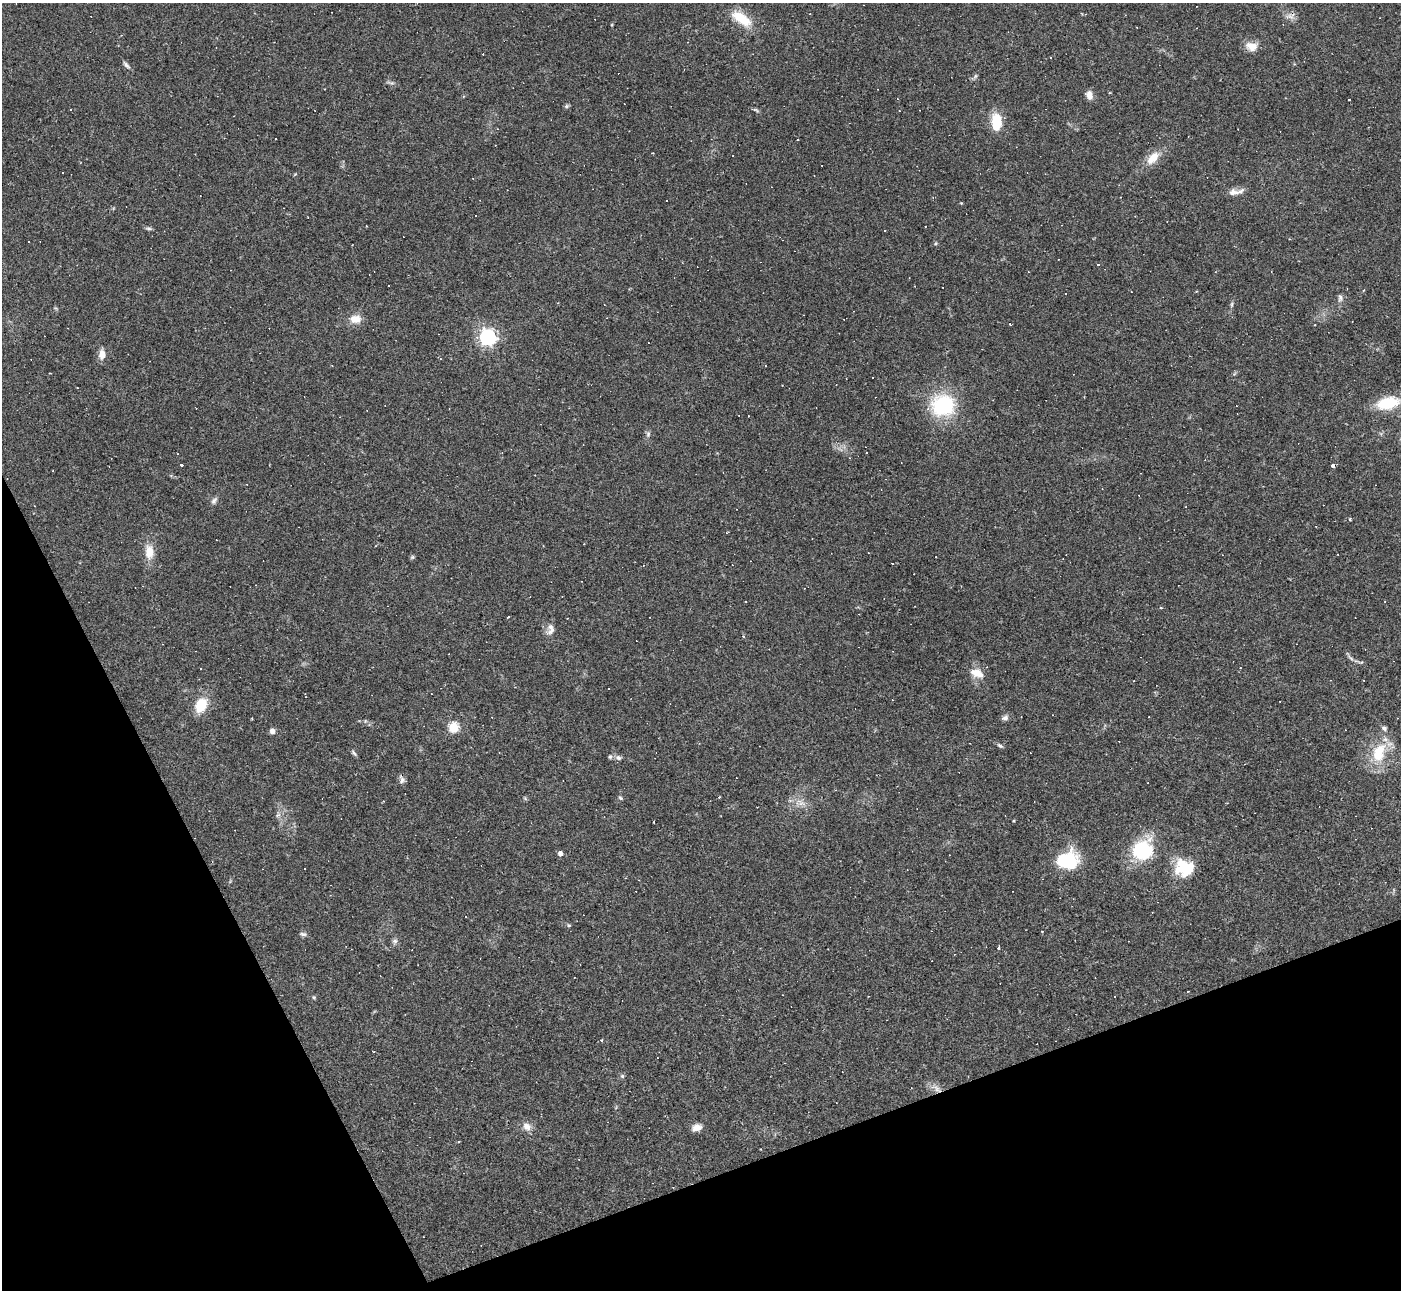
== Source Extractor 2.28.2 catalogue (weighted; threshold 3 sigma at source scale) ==
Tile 14 of 4 x 4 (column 2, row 4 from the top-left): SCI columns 1399-2797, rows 282-1569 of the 5594 x 5585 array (HDU 1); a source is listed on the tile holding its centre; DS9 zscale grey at full resolution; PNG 1403 x 1292 px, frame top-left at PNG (2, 3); no overlay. Shown black and unused: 20% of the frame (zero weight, under 2 of 3 exposures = <1% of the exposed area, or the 3 px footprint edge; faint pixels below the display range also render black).
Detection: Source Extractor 2.28.2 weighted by HDU 2 'WHT'; one run over the whole footprint, this tile lists its part. Background 0.064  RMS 0.0055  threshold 0.0248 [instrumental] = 3 sigma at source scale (4.5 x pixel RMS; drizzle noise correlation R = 1.50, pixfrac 1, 0.05/0.05 arcsec/px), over >= 5 px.
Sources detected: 125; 49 cosmic-ray / hot-pixel residue — not listed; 3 inside a brighter listed object's ellipse — not listed separately; the other 73 listed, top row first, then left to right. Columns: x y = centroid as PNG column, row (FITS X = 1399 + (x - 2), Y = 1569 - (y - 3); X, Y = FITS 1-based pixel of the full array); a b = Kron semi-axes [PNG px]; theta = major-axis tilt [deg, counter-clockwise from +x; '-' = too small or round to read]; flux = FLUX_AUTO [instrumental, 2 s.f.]
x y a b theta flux
1289 16 13 7 -9 2.9
741 18 30 13 -35 13
1251 46 15 11 -19 5.8
126 65 11 5 -45 1.6
975 76 6 4 71 0.92
390 83 12 4 -10 1.2
1089 95 10 8 -66 3.5
1349 100 3 3 - 1.9
566 106 6 5 - 0.91
755 110 9 4 -22 0.95
996 122 20 11 -87 14
1153 158 20 10 47 8.4
63 172 3 2 - 0.63
1233 192 15 9 1 4
961 203 4 4 - 0.42
476 215 2 2 - 0.39
148 228 9 4 -7 1.1
936 243 5 4 - 0.61
1098 265 3 3 - 23
1363 290 3 2 - 0.52
1340 296 6 6 - 1.1
604 304 2 2 - 0.31
1232 304 8 4 89 0.99
355 319 16 11 -1 5.8
488 337 6 6 - 210
102 355 11 7 -89 5
1387 403 21 11 12 25
943 405 27 24 10 40
648 434 8 5 89 1.4
181 465 3 3 - 4.4
1333 466 4 3 - 1.8
214 501 11 6 56 1.7
1350 519 4 3 - 0.61
584 544 2 2 - 0.35
149 552 20 12 -89 7.9
412 557 6 5 - 0.79
1161 608 4 3 - 0.48
508 617 4 3 - 2
551 631 12 7 33 2.4
1350 658 12 3 -45 1.4
977 673 20 12 -23 7
201 705 19 12 60 13
252 718 3 2 - 0.39
1005 718 9 7 14 1.8
453 728 5 5 - 37
272 731 7 6 - 2
1000 746 8 5 -32 1.2
354 753 9 4 -59 1.1
1379 753 30 17 68 20
610 757 6 5 - 0.95
619 758 8 6 -42 1.6
402 780 10 7 60 2.1
719 797 3 2 - 0.84
525 798 6 4 -46 0.67
621 798 6 4 -28 0.8
801 803 16 8 -26 4.7
1013 821 3 3 - 0.63
1142 850 17 15 39 45
560 853 5 5 - 2.1
1067 860 20 16 9 33
1183 865 27 20 -78 19
569 925 6 4 -21 0.76
303 934 9 5 -9 1.4
395 941 8 7 - 1.6
999 947 3 3 - 1.7
314 997 6 4 -68 0.69
601 1040 4 4 - 0.59
374 1051 3 2 - 0.52
622 1076 6 6 - 0.99
937 1089 13 7 -42 3.8
527 1126 12 10 -47 4.3
697 1128 12 8 15 3.5
761 1149 3 2 - 0.33
Overlapping masked pixels (flux is a lower limit): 2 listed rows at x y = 1333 466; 937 1089